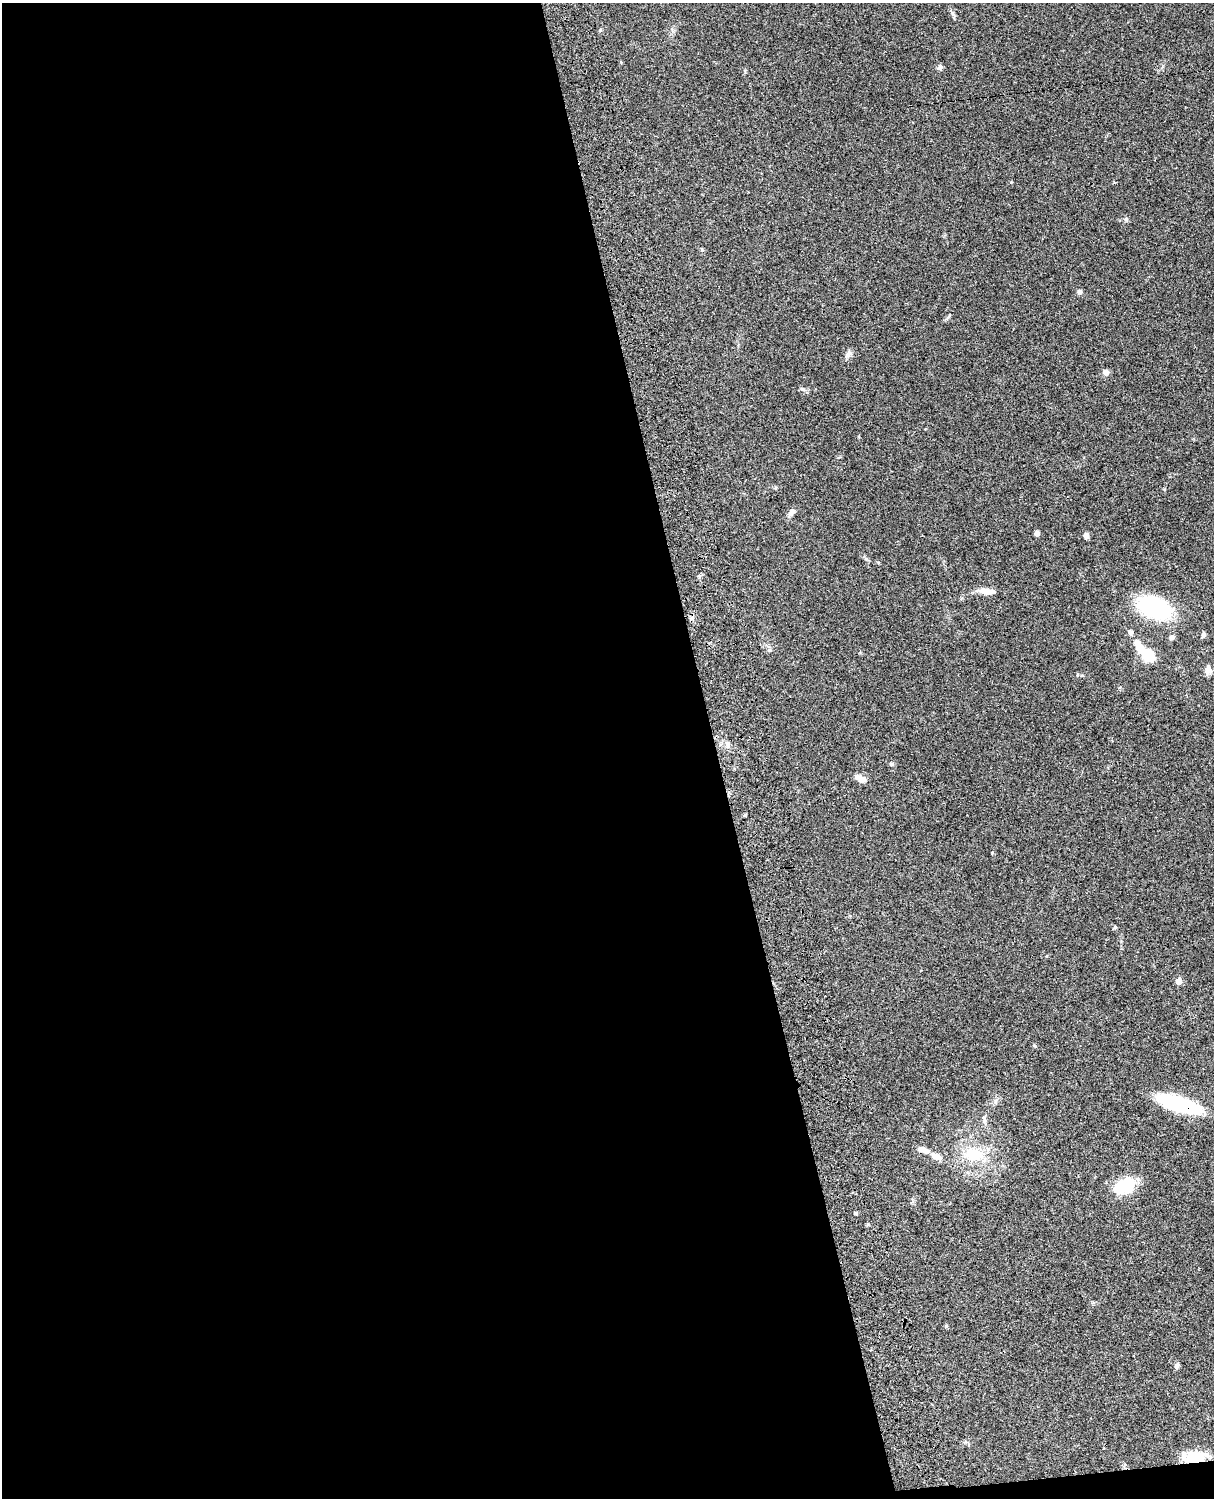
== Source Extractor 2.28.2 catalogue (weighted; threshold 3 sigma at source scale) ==
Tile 9 of 4 x 3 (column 1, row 3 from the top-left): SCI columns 122-1333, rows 278-1773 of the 5088 x 4928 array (HDU 1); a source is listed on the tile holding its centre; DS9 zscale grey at full resolution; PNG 1216 x 1500 px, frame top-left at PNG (2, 3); no overlay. Shown black and unused: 59% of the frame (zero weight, under 3 of 4 exposures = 6% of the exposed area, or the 3 px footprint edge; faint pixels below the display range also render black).
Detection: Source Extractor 2.28.2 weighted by HDU 2 'WHT'; one run over the whole footprint, this tile lists its part. Background 0.098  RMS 0.0063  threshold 0.0283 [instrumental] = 3 sigma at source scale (4.5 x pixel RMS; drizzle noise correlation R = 1.50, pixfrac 1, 0.05/0.05 arcsec/px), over >= 5 px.
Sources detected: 38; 2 inside a brighter object's white glare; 1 cosmic-ray / hot-pixel residue — not listed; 1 inside a brighter listed object's ellipse — not listed separately; the other 34 listed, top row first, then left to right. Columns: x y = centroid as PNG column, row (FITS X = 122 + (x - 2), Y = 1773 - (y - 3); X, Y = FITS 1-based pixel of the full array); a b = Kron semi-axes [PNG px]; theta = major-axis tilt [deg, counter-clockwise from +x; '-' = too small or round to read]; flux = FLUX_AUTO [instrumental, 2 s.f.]
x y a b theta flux
940 67 7 5 75 1.8
1126 219 6 5 - 1.1
702 250 5 5 - 0.85
1080 292 6 6 - 1.4
848 354 12 6 53 2.2
1106 372 8 7 - 2.2
803 389 8 4 -9 1.2
791 512 12 7 60 2.4
1037 533 5 4 - 2.5
1086 536 6 5 - 2.2
699 576 5 5 - 0.89
985 591 18 8 -4 5.4
1154 608 24 14 -22 80
1130 632 6 5 - 1.9
1203 635 7 5 71 1.5
1171 637 7 6 - 1.6
769 650 6 5 - 1.1
1148 655 12 10 -59 18
1208 670 10 8 90 3.2
1077 675 5 3 - 0.62
727 744 9 3 85 1.3
891 764 6 5 - 1
861 778 15 6 -25 4.1
1115 927 5 5 - 0.78
1179 981 5 5 - 7.1
1180 1104 46 13 -18 49
984 1120 11 4 -86 1.6
973 1154 29 19 0 21
936 1156 17 8 -20 4.6
1124 1186 24 13 23 25
856 1213 4 4 - 1
946 1326 5 5 - 0.65
1177 1366 7 5 85 1.8
1194 1458 25 14 -3 18
Overlapping masked pixels (flux is a lower limit): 2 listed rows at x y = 1180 1104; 1194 1458
Unlisted compact peaks at least as high as the median listed source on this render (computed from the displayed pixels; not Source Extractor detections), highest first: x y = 1035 1046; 992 853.